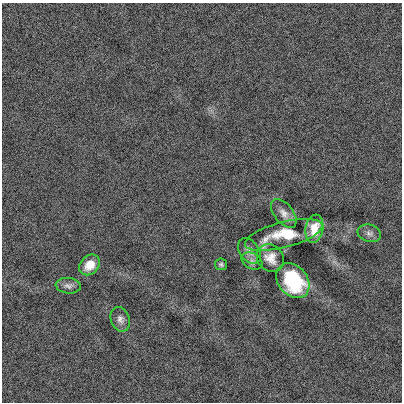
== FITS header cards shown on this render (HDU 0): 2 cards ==
NAXIS1  =                  400
NAXIS2  =                  400

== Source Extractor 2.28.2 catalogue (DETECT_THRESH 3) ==
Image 400 x 400 px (HDU 0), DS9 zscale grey, 1 PNG px = 1 image px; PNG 404 x 404 px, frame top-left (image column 1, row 400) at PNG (2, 3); each listed source drawn as its Kron ellipse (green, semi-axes under 4 px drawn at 4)
Background -0.0012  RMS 0.12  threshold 0.354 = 3 sigma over >= 5 px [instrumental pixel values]
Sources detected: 12; all 12 listed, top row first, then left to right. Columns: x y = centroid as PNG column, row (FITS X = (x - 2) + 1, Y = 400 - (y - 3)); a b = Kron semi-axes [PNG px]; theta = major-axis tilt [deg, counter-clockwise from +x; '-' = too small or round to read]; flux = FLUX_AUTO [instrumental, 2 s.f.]
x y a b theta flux
284 213 17 9 -51 58
314 229 14 9 80 120
369 233 12 8 -15 38
284 235 40 13 15 350
249 251 14 9 -54 44
270 258 15 12 -45 87
252 261 11 7 -30 29
221 264 6 6 - 17
90 265 11 9 45 110
293 281 19 14 -50 540
68 286 12 7 -5 38
120 319 13 9 -69 44